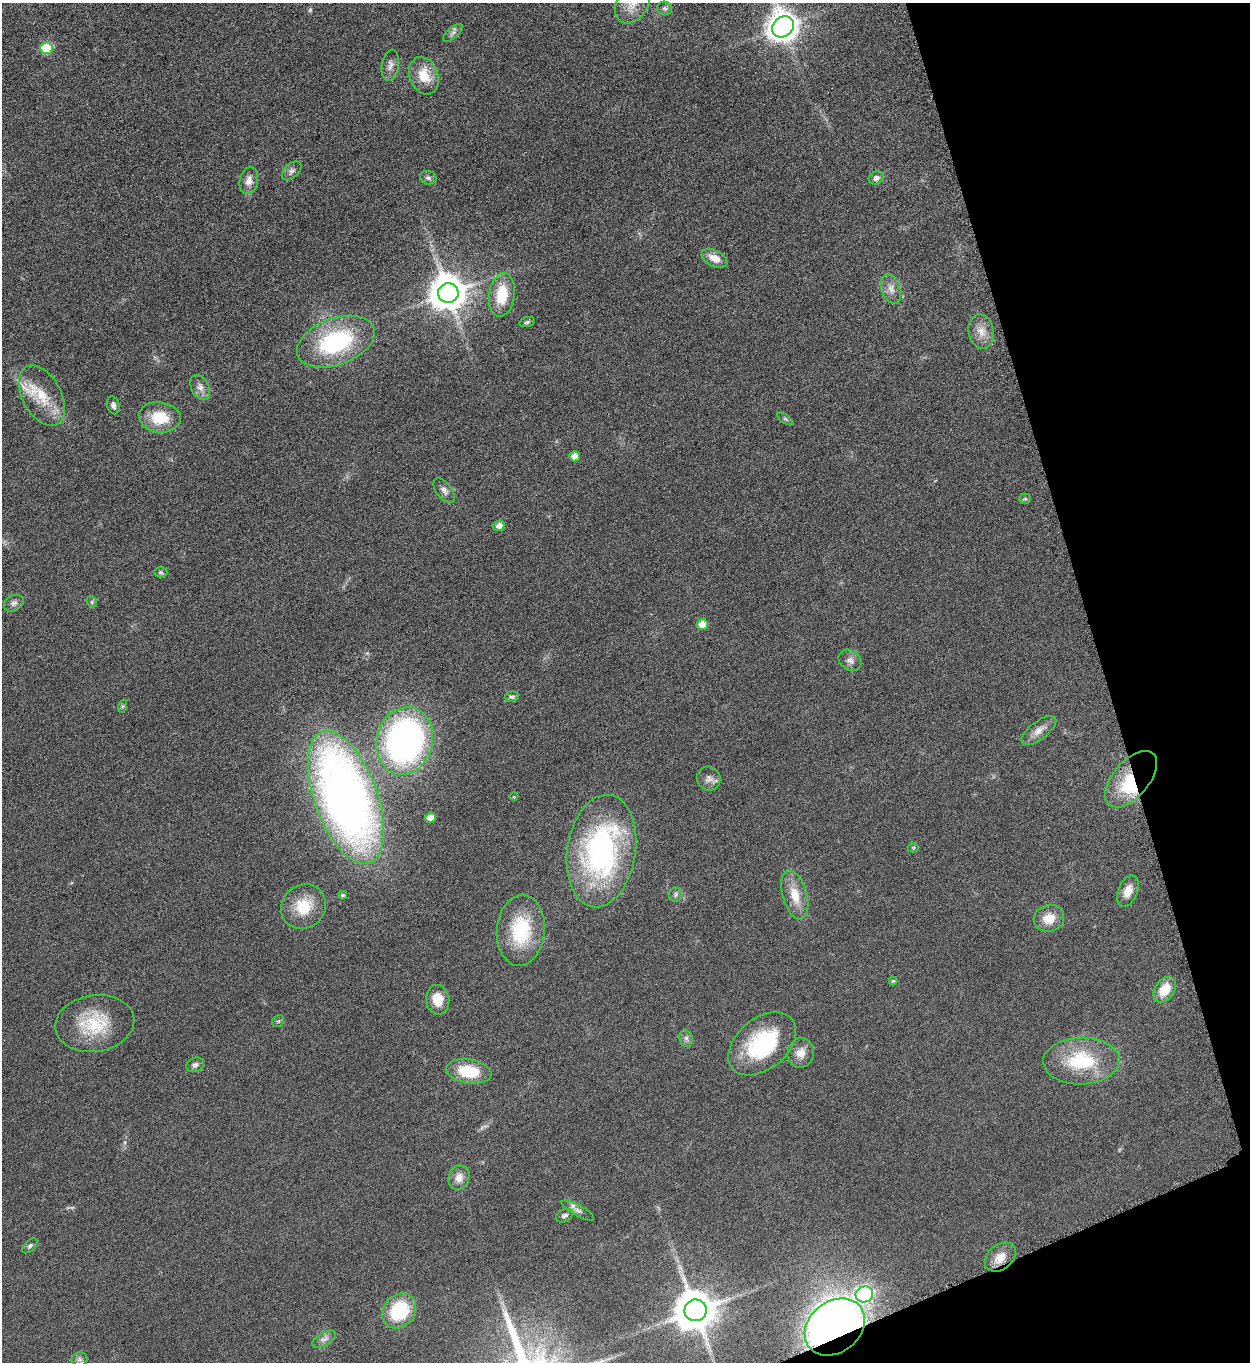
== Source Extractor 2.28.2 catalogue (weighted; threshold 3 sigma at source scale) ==
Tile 12 of 4 x 4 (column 4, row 3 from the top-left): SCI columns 3912-5159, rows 1380-2739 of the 5451 x 5466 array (HDU 1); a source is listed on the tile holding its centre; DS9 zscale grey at full resolution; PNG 1252 x 1364 px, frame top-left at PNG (2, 3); each listed source drawn as its Kron ellipse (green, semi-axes under 4 px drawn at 4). Shown black and unused: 15% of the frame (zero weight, under 3 of 6 exposures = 2% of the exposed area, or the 3 px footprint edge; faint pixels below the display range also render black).
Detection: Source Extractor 2.28.2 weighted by HDU 2 'WHT'; one run over the whole footprint, this tile lists its part. Background 0.0872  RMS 0.0097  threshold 0.0396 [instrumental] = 3 sigma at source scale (4.09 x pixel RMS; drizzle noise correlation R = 1.36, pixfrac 0.8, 0.05/0.05 arcsec/px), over >= 5 px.
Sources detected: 74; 1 too faint to see at this stretch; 1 inside a brighter object's white glare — neither listed nor drawn; the other 72 listed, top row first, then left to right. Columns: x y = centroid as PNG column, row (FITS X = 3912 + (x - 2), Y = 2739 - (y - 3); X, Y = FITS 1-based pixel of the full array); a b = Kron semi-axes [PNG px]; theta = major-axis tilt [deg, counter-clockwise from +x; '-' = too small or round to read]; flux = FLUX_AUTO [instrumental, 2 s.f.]
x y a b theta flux
632 4 21 15 57 17
665 8 7 6 - 2.2
783 27 11 9 42 1300
453 33 12 5 41 2.9
46 48 6 6 - 55
390 65 16 8 80 5.2
424 76 19 14 -69 19
292 171 11 7 44 3.3
428 178 8 6 -13 2.6
876 178 8 6 27 3.5
249 181 13 9 78 6.9
714 258 14 8 -27 10
891 289 15 9 -70 6.5
448 293 10 10 - 2100
502 295 22 13 82 28
527 322 8 4 16 1.7
981 331 17 12 -78 9.8
336 342 40 23 20 96
200 387 13 8 -62 5.7
42 396 33 19 -62 29
113 405 9 6 -72 3.1
160 417 21 15 -7 27
785 419 9 3 -34 1.4
575 456 5 5 - 7.2
444 490 14 7 -52 4.4
1025 499 5 5 - 1.3
499 526 6 5 - 5.9
161 572 7 5 -2 1.5
92 602 6 4 -48 1.3
14 603 10 7 30 3.2
702 624 5 5 - 17
850 660 12 9 -35 5
512 697 7 5 13 1.8
123 706 6 4 71 1.3
1039 730 21 9 37 7.6
405 741 34 28 76 290
709 778 12 11 - 5.6
1131 779 34 18 49 42
346 797 70 31 -70 680
514 797 4 3 - 0.64
431 818 5 5 - 9.7
913 848 5 5 - 1.1
601 851 57 34 81 190
1128 891 16 9 68 9.4
343 895 4 4 - 1.5
676 895 7 7 - 2.4
795 895 25 12 -74 18
303 907 23 21 44 28
1049 918 15 13 21 14
521 930 35 24 85 52
893 981 4 4 - 1
1165 990 14 9 56 17
438 1000 15 11 -80 14
278 1021 6 5 - 1.3
95 1023 40 28 9 44
686 1038 9 6 -75 2.6
762 1044 39 25 40 79
801 1053 15 13 77 9.3
1081 1061 38 23 1 55
195 1065 9 7 21 2.9
469 1071 23 12 -9 31
459 1177 12 10 69 7.8
578 1210 18 5 -29 4.3
565 1216 9 6 27 2.9
30 1246 9 5 45 2
1000 1257 17 12 39 11
864 1294 9 8 - 190
695 1310 11 11 - 3000
399 1311 19 15 50 52
835 1327 33 25 39 760
324 1339 13 6 30 4.1
80 1359 8 7 - 2.9
Overlapping masked pixels (flux is a lower limit): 2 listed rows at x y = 1131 779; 835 1327
Isophote crosses this tile's border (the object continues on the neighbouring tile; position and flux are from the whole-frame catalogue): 1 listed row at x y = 632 4